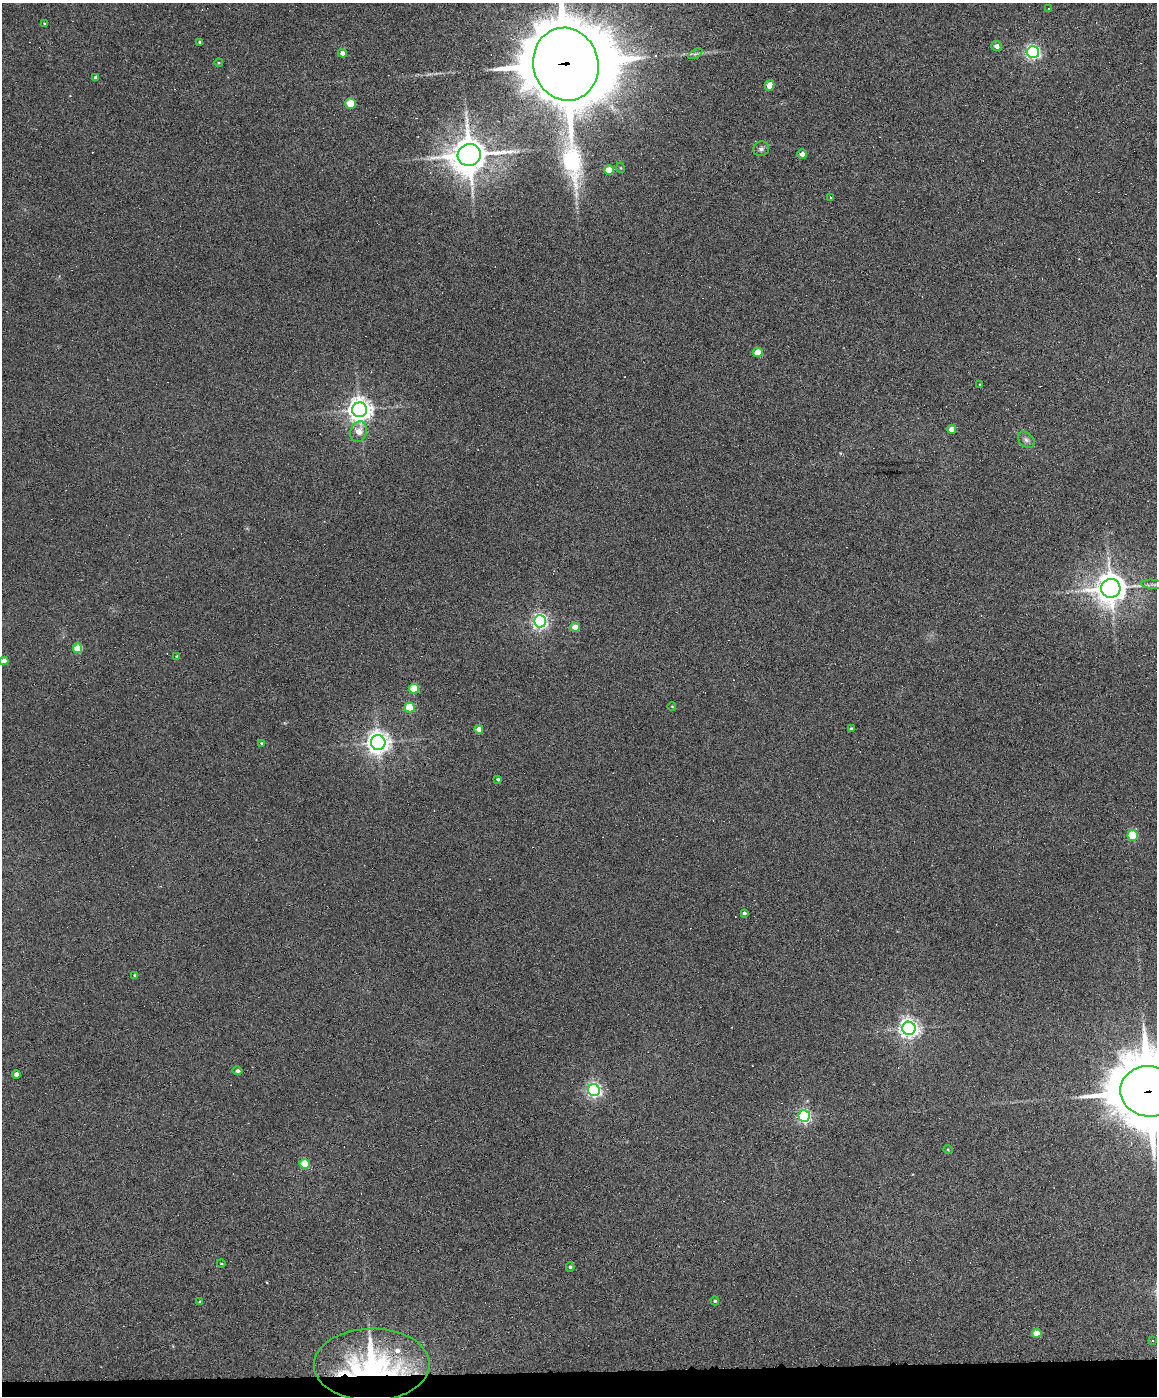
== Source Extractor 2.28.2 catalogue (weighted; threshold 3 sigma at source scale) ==
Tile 10 of 4 x 3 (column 2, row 3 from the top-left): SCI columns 1157-2311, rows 238-1631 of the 4622 x 4551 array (HDU 1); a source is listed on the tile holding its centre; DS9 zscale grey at full resolution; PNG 1159 x 1398 px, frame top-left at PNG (2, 3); each listed source drawn as its Kron ellipse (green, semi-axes under 4 px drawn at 4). Shown black and unused: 2% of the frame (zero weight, under 6 of 12 exposures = <1% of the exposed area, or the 3 px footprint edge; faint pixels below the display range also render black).
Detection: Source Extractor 2.28.2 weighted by HDU 2 'WHT'; one run over the whole footprint, this tile lists its part. Background 0.0669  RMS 0.0034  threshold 0.0138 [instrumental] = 3 sigma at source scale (4.09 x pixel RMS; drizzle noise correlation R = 1.36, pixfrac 0.8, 0.05/0.05 arcsec/px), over >= 5 px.
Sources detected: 76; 18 cosmic-ray / hot-pixel residue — neither listed nor drawn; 1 inside a brighter listed object's ellipse — not listed separately; the other 57 listed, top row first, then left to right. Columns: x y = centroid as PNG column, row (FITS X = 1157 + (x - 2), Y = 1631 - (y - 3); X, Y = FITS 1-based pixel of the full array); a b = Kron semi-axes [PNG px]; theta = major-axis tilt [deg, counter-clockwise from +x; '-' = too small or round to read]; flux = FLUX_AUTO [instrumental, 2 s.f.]
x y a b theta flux
1049 8 2 2 - 0.23
44 23 4 2 - 0.2
200 42 4 3 - 0.63
997 46 5 5 - 1.4
1033 52 6 6 - 72
342 53 4 4 - 1.5
695 54 8 4 30 0.65
219 63 4 3 - 0.26
566 64 37 32 -75 4100
96 77 4 4 - 0.74
770 85 5 4 - 4.1
350 103 5 5 - 10
761 149 8 7 - 0.91
802 154 5 4 - 1.6
469 155 11 11 - 840
621 168 5 3 - 0.26
609 170 4 4 - 6.7
830 197 3 2 - 0.27
758 352 5 4 - 7.2
979 385 3 2 - 0.24
360 410 7 7 - 290
952 429 4 4 - 2.8
359 432 11 8 70 3.5
1026 440 9 7 -45 1
1153 584 12 4 -5 1.1
1111 588 9 9 - 520
540 621 6 6 - 100
575 627 4 4 - 4
78 648 5 4 - 8.6
177 657 4 3 - 0.47
4 661 4 4 - 3
414 689 5 5 - 11
410 707 5 5 - 14
672 707 4 3 - 0.2
479 729 4 4 - 2.6
851 729 3 3 - 0.62
261 743 4 3 - 0.29
378 743 7 7 - 250
498 779 4 3 - 0.54
1133 835 5 5 - 16
744 913 4 3 - 0.61
135 975 4 4 - 0.4
909 1028 7 6 - 170
237 1071 5 4 - 0.67
16 1074 4 4 - 1.8
594 1090 6 6 - 84
1149 1091 28 25 -11 2600
804 1116 6 5 - 57
948 1150 5 3 - 0.27
305 1164 5 5 - 10
221 1263 4 3 - 0.22
570 1267 5 4 - 0.49
715 1301 4 4 - 0.52
200 1302 4 3 - 0.32
1037 1333 5 4 - 4.1
1152 1340 2 2 - 0.25
372 1365 58 36 1 51
Overlapping masked pixels (flux is a lower limit): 3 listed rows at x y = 566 64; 1149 1091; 372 1365
Isophote crosses this tile's border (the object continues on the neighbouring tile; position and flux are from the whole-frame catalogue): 3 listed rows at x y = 566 64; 4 661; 1149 1091